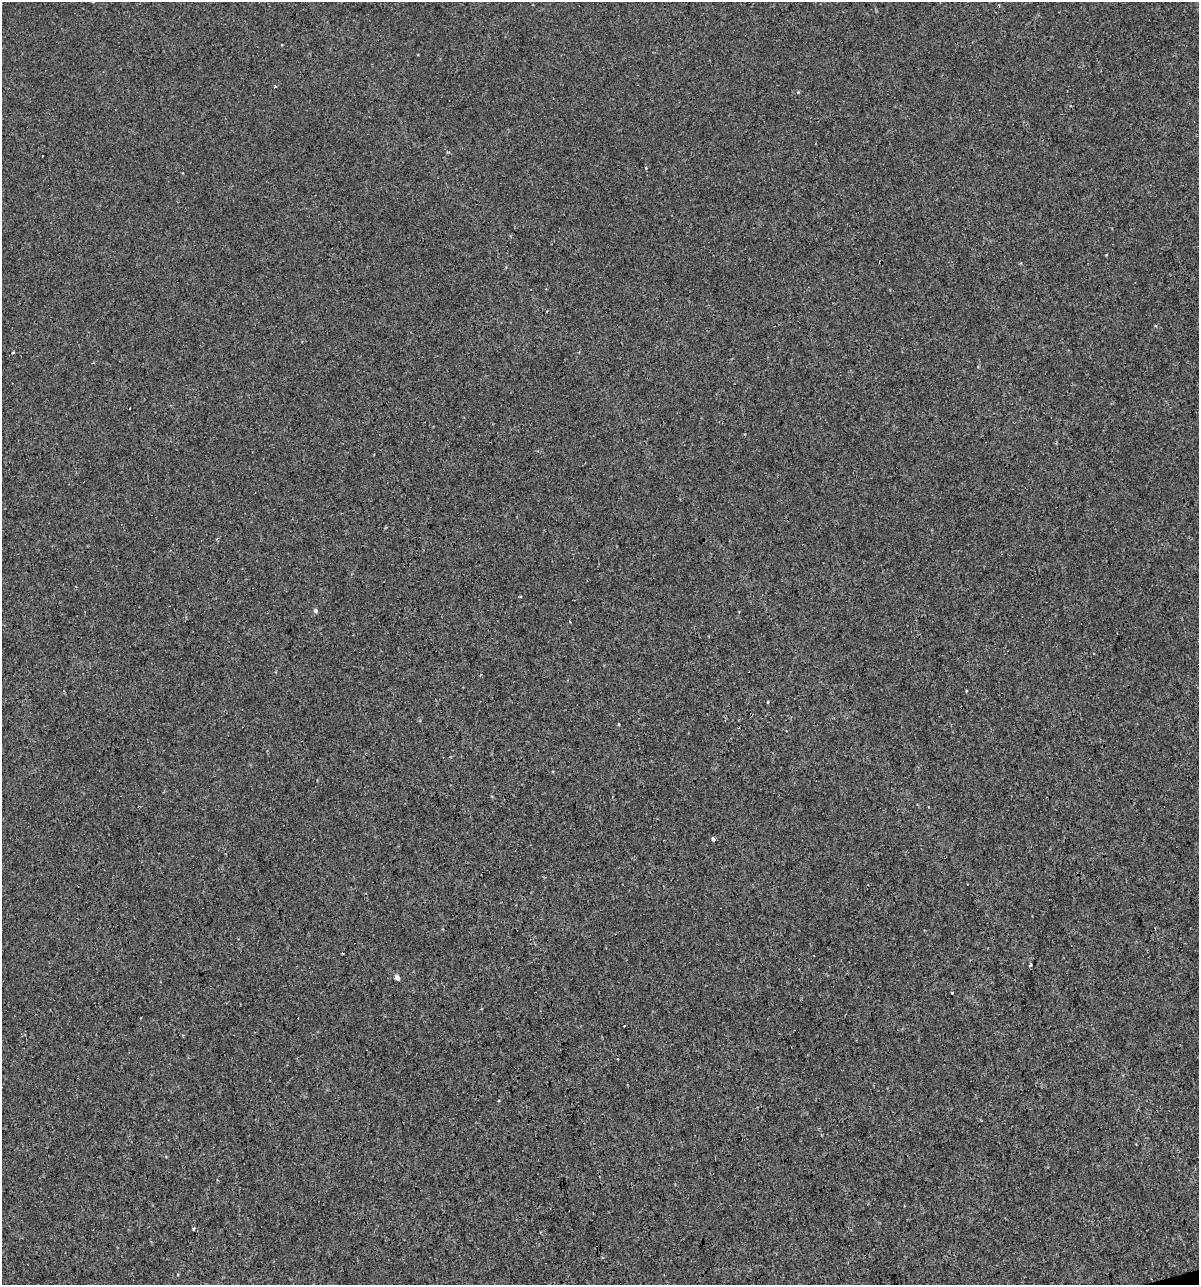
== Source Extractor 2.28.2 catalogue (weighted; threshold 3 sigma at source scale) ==
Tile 6 of 4 x 4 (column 2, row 2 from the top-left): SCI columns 1244-2440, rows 2567-3849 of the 4930 x 5132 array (HDU 1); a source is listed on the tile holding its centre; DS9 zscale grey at full resolution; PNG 1201 x 1287 px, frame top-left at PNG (2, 2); no overlay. Shown black and unused: <1% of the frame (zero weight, under 3 of 4 exposures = <1% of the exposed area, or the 3 px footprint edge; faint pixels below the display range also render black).
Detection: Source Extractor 2.28.2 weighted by HDU 2 'WHT'; one run over the whole footprint, this tile lists its part. Background 2.15e-04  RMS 0.0017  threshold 0.00763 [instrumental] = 3 sigma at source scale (4.5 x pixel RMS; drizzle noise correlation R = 1.50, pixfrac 1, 0.0396/0.0396 arcsec/px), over >= 5 px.
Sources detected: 16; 6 cosmic-ray / hot-pixel residue — not listed; the other 10 listed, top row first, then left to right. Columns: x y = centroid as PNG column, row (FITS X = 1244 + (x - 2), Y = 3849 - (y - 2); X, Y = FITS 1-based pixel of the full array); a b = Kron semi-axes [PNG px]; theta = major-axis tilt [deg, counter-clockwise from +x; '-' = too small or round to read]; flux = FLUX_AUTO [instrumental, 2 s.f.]
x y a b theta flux
275 87 3 3 - 0.84
646 168 3 3 - 0.17
13 353 3 3 - 0.69
316 611 5 5 - 0.36
768 702 4 2 - 0.13
618 724 4 3 - 0.14
713 839 3 3 - 1.8
1030 965 3 2 - 0.24
397 977 4 4 - 0.99
194 1228 3 3 - 0.27